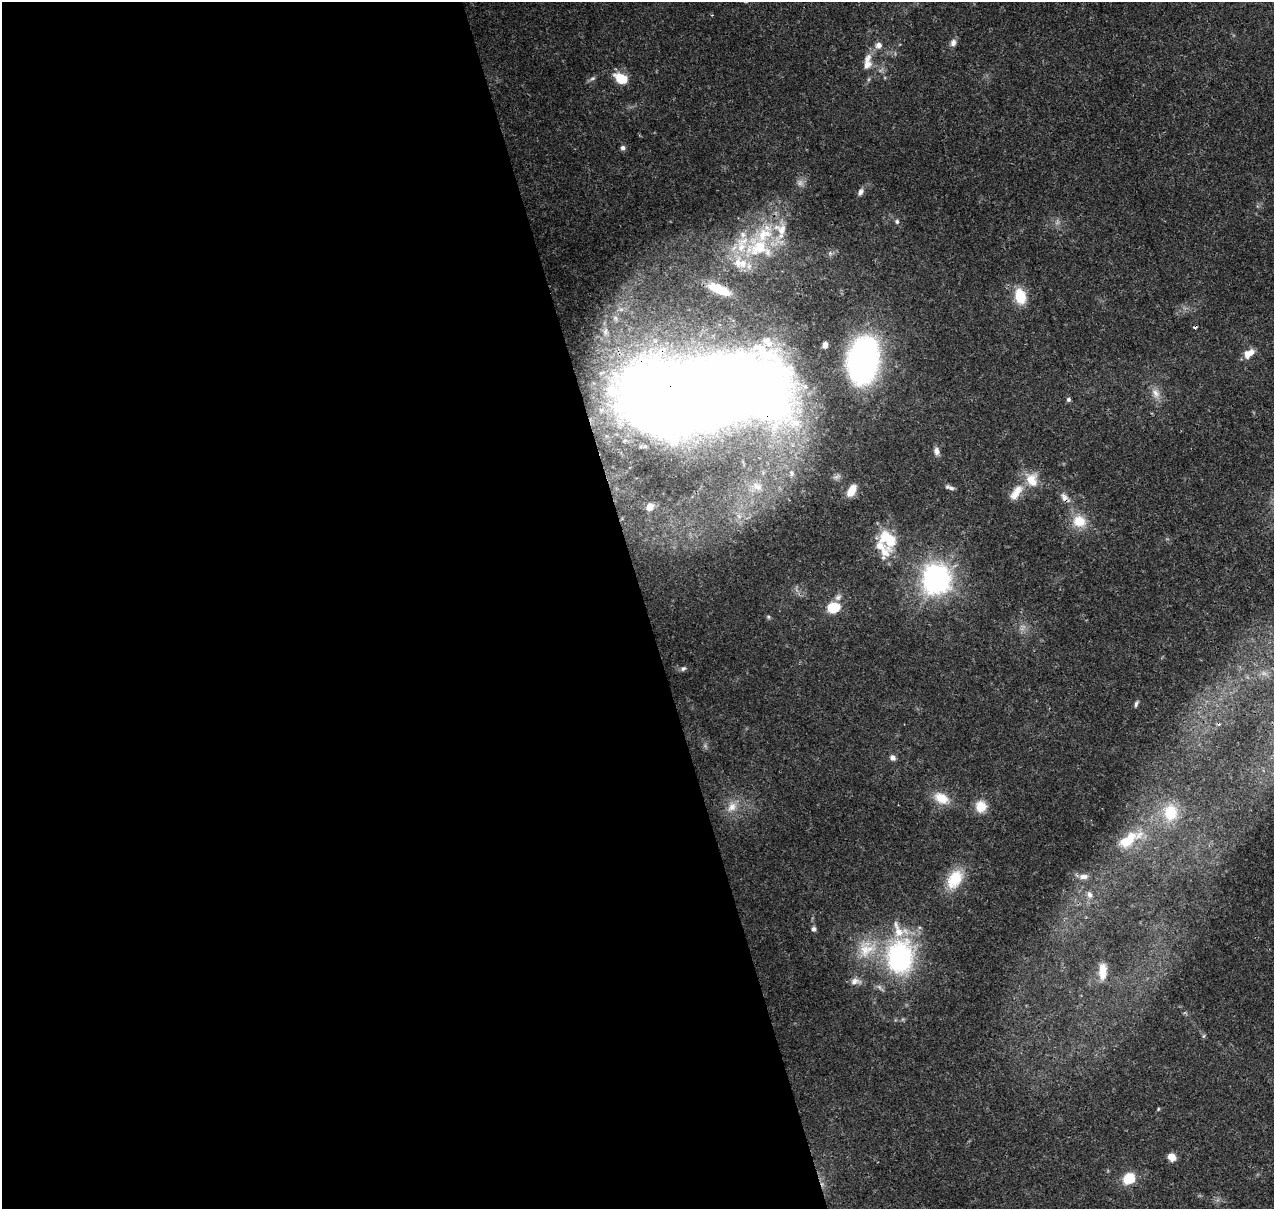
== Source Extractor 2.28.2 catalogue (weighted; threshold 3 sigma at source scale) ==
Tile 9 of 4 x 4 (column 1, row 3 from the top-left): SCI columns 119-1390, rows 1336-2542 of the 5318 x 5038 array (HDU 1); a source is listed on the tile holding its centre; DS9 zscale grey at full resolution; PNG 1276 x 1211 px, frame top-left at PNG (2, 2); no overlay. Shown black and unused: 51% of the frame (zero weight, under 3 of 4 exposures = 8% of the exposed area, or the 3 px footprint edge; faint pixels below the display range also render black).
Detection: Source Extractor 2.28.2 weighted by HDU 2 'WHT'; one run over the whole footprint, this tile lists its part. Background 0.067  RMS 0.003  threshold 0.0137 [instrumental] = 3 sigma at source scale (4.5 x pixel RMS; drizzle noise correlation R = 1.50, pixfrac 1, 0.0396/0.0396 arcsec/px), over >= 5 px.
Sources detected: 75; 6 too faint to see at this stretch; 1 inside a brighter object's white glare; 2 cosmic-ray / hot-pixel residue — not listed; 13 inside a brighter listed object's ellipse — not listed separately; the other 53 listed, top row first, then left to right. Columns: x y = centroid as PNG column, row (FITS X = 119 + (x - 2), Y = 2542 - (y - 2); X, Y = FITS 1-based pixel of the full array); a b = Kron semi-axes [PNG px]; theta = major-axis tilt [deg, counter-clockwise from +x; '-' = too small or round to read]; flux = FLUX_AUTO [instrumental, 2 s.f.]
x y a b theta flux
953 42 10 7 75 1.5
879 45 9 8 - 1.8
867 64 17 13 76 3.4
592 78 8 5 19 0.72
621 79 12 8 -28 9.3
623 148 6 6 - 0.95
860 192 11 6 61 1.3
897 221 7 6 - 0.75
758 248 48 33 -6 30
719 289 25 9 -23 8
1020 296 16 11 -75 8.9
769 344 11 9 17 3
825 345 6 5 - 2.1
1248 354 14 9 37 3.3
863 360 31 20 83 120
1156 393 17 10 -69 3
702 394 108 46 11 990
1069 399 5 5 - 0.77
937 451 10 7 -73 1.6
791 473 9 5 90 1.1
837 477 12 6 24 0.97
1032 480 21 16 -79 6.2
757 487 17 11 -21 4.2
951 488 10 6 -24 1
852 491 14 8 62 4.8
1017 491 20 13 47 4.5
1065 498 17 8 -47 2.3
650 507 7 6 - 2.2
1079 521 19 16 -26 6.9
888 539 29 20 -63 12
937 580 11 10 - 250
838 597 10 7 47 1.3
833 607 12 9 9 9.4
768 617 6 5 - 0.5
683 668 8 6 18 0.85
1136 704 9 4 66 0.67
893 758 7 6 - 1.4
941 798 20 13 -28 6.3
981 806 14 13 - 5
732 807 16 13 52 4.3
1171 812 22 17 86 11
1128 840 35 13 31 11
1083 876 13 7 2 1.8
955 879 28 17 59 10
1089 894 10 7 -74 1.5
813 929 7 6 - 0.87
900 957 45 35 89 48
1102 971 18 10 86 4.2
855 981 15 9 0 2.1
1203 1036 6 5 - 0.49
1158 1109 4 4 - 0.32
1172 1157 7 6 - 3.6
1129 1178 7 6 - 16
Overlapping masked pixels (flux is a lower limit): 3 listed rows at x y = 719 289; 702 394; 1065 498